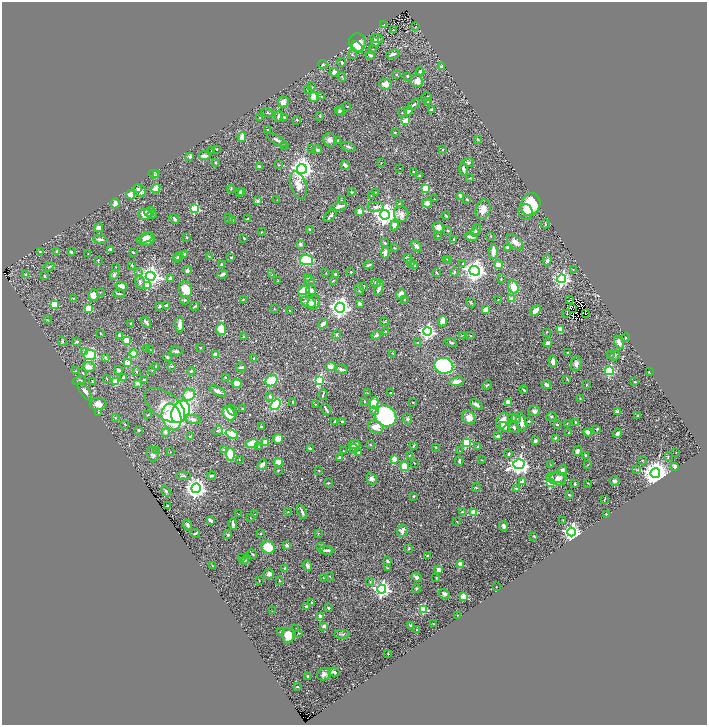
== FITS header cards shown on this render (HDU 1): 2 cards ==
NAXIS1  =                 1410
NAXIS2  =                 1445

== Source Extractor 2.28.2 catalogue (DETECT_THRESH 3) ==
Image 1410 x 1445 px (HDU 1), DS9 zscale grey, zoomed out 1/2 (1 PNG px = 2 x 2 image px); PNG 709 x 727 px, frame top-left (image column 2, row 1445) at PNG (2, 2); each listed source drawn as its Kron ellipse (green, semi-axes under 4 px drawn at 4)
Background 0.616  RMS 0.022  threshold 0.0656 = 3 sigma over >= 5 px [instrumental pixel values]
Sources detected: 541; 21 cannot appear on this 1/2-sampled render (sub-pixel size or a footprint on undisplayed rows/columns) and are neither listed nor drawn; of the other 520, the 500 brightest by FLUX_AUTO listed and drawn (20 fainter detections omitted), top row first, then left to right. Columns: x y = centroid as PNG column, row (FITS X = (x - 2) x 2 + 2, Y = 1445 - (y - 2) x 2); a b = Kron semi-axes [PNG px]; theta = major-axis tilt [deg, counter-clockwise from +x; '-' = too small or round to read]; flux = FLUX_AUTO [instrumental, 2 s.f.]
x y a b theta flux
383 25 2 2 - 36
415 27 2 1 - 1.9
393 30 3 3 - 1.8
377 39 7 4 -16 12
357 42 9 8 - 65
375 42 5 4 - 9
358 47 7 4 -47 18
372 49 3 2 - 2.4
393 54 7 2 16 10
352 55 3 2 - 2.4
370 55 4 3 - 11
342 62 4 3 - 7
323 64 4 3 - 4.8
441 66 4 3 - 7.5
420 71 4 3 - 5.9
334 72 4 4 - 19
396 75 3 3 - 3.1
407 76 3 3 - 4
342 77 4 2 - 2.9
417 81 6 6 - 25
385 84 6 5 - 27
312 87 2 2 - 2.2
308 90 2 2 - 3
313 97 5 4 - 46
321 97 3 3 - 3.1
426 97 5 2 - 3.1
283 102 6 5 - 30
427 102 2 2 - 1.7
413 105 7 3 36 8.9
347 106 2 1 - 2.2
339 110 4 3 - 4.5
432 110 4 3 - 9.5
341 111 5 4 - 7.9
408 111 4 3 - 17
267 113 6 2 -22 3.9
402 113 3 2 - 2.1
278 116 5 3 - 7.5
320 116 3 3 - 3.3
284 117 4 3 - 3.5
260 118 3 2 - 2
297 120 3 3 - 3
406 121 3 3 - 39
268 130 2 2 - 8.2
395 132 3 2 - 3
242 137 5 3 - 56
478 139 3 3 - 4.2
277 140 11 3 -30 9.8
330 140 7 6 - 16
337 140 3 3 - 3.7
284 145 3 2 - 2
348 147 8 3 -21 6.2
217 149 3 2 - 2.1
311 149 3 2 - 2.2
443 149 2 2 - 3.3
317 150 4 3 - 11
212 151 2 2 - 1.8
190 156 2 2 - 32
204 156 6 3 -1 21
215 162 3 2 - 5.5
468 162 6 4 -9 6.8
381 163 2 2 - 2.1
279 165 3 2 - 2.6
345 165 4 2 - 23
259 167 2 2 - 19
399 168 2 1 - 1.6
302 169 5 5 - 3300
463 169 6 3 -78 12
413 172 3 3 - 4.4
154 174 5 3 - 5
157 175 3 3 - 15
419 176 3 3 - 4
470 178 3 2 - 2.6
298 185 14 8 -71 59
156 188 5 3 - 50
425 188 3 3 - 200
138 189 2 2 - 16
231 189 4 2 - 2.8
140 191 7 5 -45 25
242 191 4 2 - 4.8
240 192 4 3 - 10
351 192 2 2 - 4.6
376 192 3 2 - 1.7
130 195 5 4 - 29
371 196 3 2 - 3.7
461 196 4 2 - 18
434 199 2 1 - 2.5
467 199 3 3 - 3.2
277 200 3 2 - 1.7
341 200 2 2 - 1.6
258 201 2 2 - 43
115 203 5 3 - 19
427 203 5 3 - 16
399 204 3 2 - 2.8
531 204 11 9 72 180
339 206 8 3 14 21
376 207 8 4 3 15
195 209 3 3 - 270
483 209 10 7 75 27
149 212 5 4 - 13
360 212 4 4 - 26
525 212 8 7 - 22
145 214 7 5 -4 59
401 214 8 7 - 22
152 215 4 4 - 7.4
385 215 5 5 - 3100
330 216 8 3 44 8.6
446 216 4 2 - 3.9
229 218 5 3 - 4.7
174 219 5 3 - 7.6
247 219 3 2 - 3
233 220 4 3 - 5.3
545 224 4 3 - 3.9
394 225 5 3 - 30
438 227 6 5 - 23
98 228 4 4 - 17
310 229 3 2 - 3.8
476 229 6 4 55 9.3
448 231 3 2 - 3.8
261 232 2 2 - 3.1
475 232 5 3 - 4.9
438 236 2 1 - 2.4
491 236 3 2 - 2.4
186 237 3 2 - 3.4
471 237 7 3 -10 18
145 238 9 4 23 23
244 238 3 2 - 3.7
100 239 7 3 -3 8.4
147 240 8 5 31 24
454 240 3 2 - 10
515 242 10 5 -42 21
385 243 3 2 - 4.5
300 244 2 2 - 33
416 246 6 3 -46 14
508 247 3 3 - 9.4
395 248 3 2 - 3.2
111 249 3 2 - 9.5
57 251 4 3 - 4.6
493 251 7 3 88 30
40 252 3 3 - 3.4
71 252 3 2 - 4.7
133 252 3 2 - 3.3
385 252 6 3 83 25
88 254 3 2 - 1.6
184 254 2 2 - 21
179 256 5 4 - 10
209 256 3 2 - 2.1
231 257 2 2 - 3.4
408 258 4 3 - 7.6
177 259 4 3 - 6.4
447 259 3 2 - 2.2
98 260 3 2 - 3.7
306 260 6 5 - 200
449 260 3 3 - 2.9
547 260 5 4 - 10
411 263 3 2 - 2.2
462 264 3 2 - 4.1
132 265 4 2 - 3.7
221 265 2 2 - 12
369 265 5 2 - 7.1
415 265 3 3 - 7
498 265 4 4 - 33
49 267 6 2 29 3
116 267 2 1 - 1.5
187 270 4 4 - 9.5
573 270 3 2 - 1.7
475 271 5 4 - 2400
138 272 3 2 - 3.1
351 272 2 2 - 5.6
436 272 3 2 - 2.9
454 272 4 3 - 4.5
326 273 2 2 - 1.7
223 274 5 3 - 14
335 274 3 2 - 4.9
25 275 3 3 - 5
44 275 4 2 - 3.1
114 275 5 3 - 7.9
271 275 4 2 - 2.7
150 276 5 4 - 2300
307 277 4 3 - 4.6
170 278 3 3 - 23
501 279 2 2 - 2.3
562 279 4 4 - 940
333 280 3 2 - 2.6
277 281 3 2 - 1.7
310 281 5 2 - 3.2
140 282 7 4 -82 12
376 283 5 3 - 8
122 286 6 4 -17 13
147 286 3 3 - 86
364 286 2 2 - 13
513 287 6 5 - 51
379 288 8 3 70 26
359 289 6 3 -81 9.2
185 290 8 6 -79 100
304 290 6 4 30 81
311 290 5 4 - 13
100 292 2 2 - 1.8
119 293 6 2 -8 6.2
401 294 6 4 74 21
93 295 6 5 - 32
74 298 4 2 - 2.7
243 299 4 2 - 3.6
404 299 3 3 - 2.7
498 299 2 2 - 3.3
512 299 4 3 - 22
185 300 5 2 - 3.6
569 300 2 1 - 10
308 302 8 5 -20 26
313 302 7 6 - 30
471 303 5 2 - 3.3
54 304 3 3 - 150
359 304 3 3 - 17
166 305 4 3 - 5.3
160 306 2 2 - 23
195 306 4 2 - 3.3
340 308 5 4 - 2200
573 308 2 1 - 2.5
89 309 4 3 - 82
274 309 3 2 - 2.6
486 309 4 3 - 36
289 310 2 2 - 2
536 310 6 3 40 36
567 314 3 1 - 1.7
585 314 2 1 - 3.4
47 320 3 2 - 1.8
442 321 5 3 - 39
146 322 6 2 -51 10
384 322 4 3 - 3.3
131 323 2 2 - 3.5
180 324 8 3 -88 24
323 324 5 3 - 18
221 329 6 5 - 61
560 329 2 2 - 84
386 331 3 2 - 2.6
427 331 4 4 - 1100
546 332 2 2 - 3.1
100 333 2 2 - 2.5
120 335 3 3 - 17
337 335 4 3 - 4.6
376 335 5 3 - 8.3
462 335 3 2 - 2
470 335 3 2 - 2.5
244 337 2 2 - 23
626 337 4 2 - 2.4
126 340 3 3 - 51
62 341 5 3 - 4
77 342 2 2 - 19
451 342 6 2 -29 5.3
619 342 7 4 -62 30
418 343 2 2 - 4.1
548 343 4 3 - 17
146 348 3 3 - 2.3
200 348 2 2 - 3.2
150 350 3 2 - 2.6
176 351 6 3 0 8.4
84 352 3 3 - 17
567 352 2 2 - 1.9
393 353 3 1 - 1.9
134 354 4 4 - 55
215 354 4 3 - 11
90 355 6 5 - 310
611 355 4 3 - 3.5
615 355 5 4 - 12
105 357 3 3 - 4.5
167 357 4 3 - 5
254 358 2 2 - 11
553 361 6 4 -87 19
127 363 3 2 - 84
576 364 7 5 82 13
155 366 2 2 - 1.9
171 366 3 2 - 5.2
330 366 5 4 - 17
444 366 9 7 -13 350
89 367 6 5 - 28
241 367 5 2 - 7
341 369 6 3 -15 10
119 370 4 3 - 6.4
152 370 3 2 - 2
76 371 3 3 - 2.8
191 371 4 3 - 5
609 371 4 4 - 230
137 372 4 2 - 3.5
649 372 3 2 - 2.2
83 373 3 2 - 5.1
123 377 3 3 - 4.5
225 377 3 2 - 2.4
107 379 3 2 - 2
567 379 3 2 - 2
144 380 3 3 - 6.5
320 380 4 3 - 270
79 381 7 3 16 6.6
92 381 3 2 - 2.5
271 381 6 5 - 100
116 382 3 3 - 56
457 382 7 3 10 22
635 382 3 2 - 2.4
137 383 2 2 - 32
236 383 5 4 - 32
487 385 5 2 - 3.5
546 385 5 3 - 11
586 385 3 2 - 3.2
524 390 4 2 - 4.6
85 391 10 4 -57 15
217 391 9 3 -26 14
367 393 3 2 - 1.8
391 393 3 2 - 2.8
323 394 5 2 - 4.6
189 395 6 5 - 51
270 396 2 2 - 20
580 398 3 2 - 1.8
364 401 3 3 - 5
293 402 2 2 - 6.1
413 402 2 2 - 2.5
374 403 6 4 81 160
508 403 4 3 - 45
98 404 8 6 1 30
276 404 6 4 47 310
315 404 2 2 - 3.6
476 404 7 3 -30 13
165 405 23 12 -37 76
242 409 3 2 - 3.2
326 409 6 2 -62 8.7
232 410 6 3 -55 9.1
374 411 4 3 - 6.6
534 411 6 5 - 13
180 412 12 8 62 610
618 412 2 2 - 46
98 413 3 2 - 2.3
229 413 7 6 - 98
148 415 3 2 - 2.8
386 416 11 10 - 600
551 416 5 3 - 4.1
637 416 3 2 - 2.7
171 417 13 9 -74 210
115 418 3 3 - 3.1
469 418 7 6 - 29
512 418 4 3 - 4.4
516 418 5 4 - 7.3
193 419 8 4 -9 15
407 419 5 4 - 6.9
502 421 8 6 62 40
529 421 2 2 - 12
335 422 3 2 - 12
343 422 4 2 - 4.9
521 422 9 5 -78 32
576 422 4 3 - 3.3
125 424 3 2 - 2.6
557 424 3 2 - 5.9
567 424 2 2 - 1.7
261 427 2 2 - 4.4
376 427 8 6 -21 47
505 427 5 4 - 9.6
514 427 5 3 - 6.9
597 429 3 2 - 3.7
138 430 2 2 - 6.2
218 430 5 3 - 5.7
165 432 4 3 - 12
569 432 4 3 - 3.2
588 432 4 3 - 22
617 433 5 3 - 12
232 434 6 3 -20 190
498 436 4 3 - 11
190 437 4 2 - 5
555 438 3 2 - 6.5
278 439 5 5 - 30
535 441 3 3 - 14
265 443 4 3 - 45
466 443 3 3 - 220
252 444 6 4 12 110
355 445 6 3 7 15
370 445 3 3 - 2.4
259 446 3 3 - 3.3
413 446 4 2 - 3
435 447 3 2 - 3.3
478 447 3 3 - 3.1
310 448 2 2 - 13
354 448 4 3 - 9.8
223 449 4 3 - 6.4
157 450 4 3 - 8
343 451 2 2 - 2.9
460 451 2 2 - 1.5
578 451 5 3 - 8.2
170 452 2 1 - 1.5
358 452 3 2 - 2.6
676 453 2 1 - 1.7
153 454 7 6 - 16
509 454 4 2 - 4.3
230 455 6 3 -88 190
409 455 2 2 - 3.2
586 456 4 2 - 7.3
668 456 3 2 - 2.3
340 457 4 3 - 11
394 459 2 2 - 62
239 460 2 2 - 2.7
482 460 2 2 - 1.9
642 460 2 2 - 2.5
459 461 5 2 - 7.6
278 462 5 4 - 36
414 463 3 2 - 2.3
519 464 5 5 - 1800
262 465 6 4 51 14
551 465 4 2 - 2.2
587 465 3 2 - 2.3
404 466 5 3 - 110
675 466 3 3 - 19
278 470 3 2 - 2.9
319 470 3 2 - 2.8
562 470 5 4 - 13
636 470 3 3 - 3.1
655 473 5 5 - 5500
184 476 7 3 -6 6.1
212 476 4 3 - 4.6
558 478 8 5 1 17
372 479 6 4 -62 10
556 479 10 6 -15 20
614 481 5 4 - 8.8
522 482 2 2 - 39
550 482 3 3 - 300
328 483 4 2 - 3.5
588 483 3 2 - 1.9
575 484 3 3 - 5.8
196 488 5 5 - 2400
476 488 4 3 - 3.3
516 488 4 3 - 4.6
166 491 6 3 -54 6.9
569 495 4 2 - 2.7
413 496 3 2 - 5.2
604 499 4 1 - 3.2
167 506 2 2 - 2.8
288 512 2 2 - 1.6
302 512 8 2 -68 11
462 512 4 3 - 5.8
473 512 3 3 - 62
239 514 3 2 - 2.2
255 514 3 2 - 2.1
607 514 2 2 - 2.6
250 518 3 1 - 1.6
210 520 4 2 - 10
563 520 3 3 - 3
457 521 2 2 - 1.5
233 524 6 2 -81 10
188 525 5 3 - 8
503 526 5 4 - 9.1
402 531 6 5 - 23
571 532 4 4 - 1400
195 533 5 2 - 5.6
318 533 3 2 - 2.2
261 534 3 2 - 3.2
228 535 2 2 - 17
534 536 3 2 - 3.6
286 545 2 2 - 37
268 547 7 6 - 140
321 547 3 2 - 2.9
409 548 3 3 - 5.4
326 550 7 2 -2 11
252 554 5 3 - 3.8
428 556 3 3 - 5.3
241 558 3 3 - 2.9
245 560 4 3 - 5.2
387 561 3 3 - 8.3
461 564 3 2 - 96
307 565 6 3 -68 10
212 566 2 2 - 2.5
387 568 2 2 - 2.3
285 569 3 2 - 12
439 570 4 4 - 16
269 574 5 4 - 14
324 577 2 2 - 3.1
330 577 4 2 - 2.3
417 577 5 3 - 11
436 578 4 3 - 2.6
259 580 2 2 - 2
279 581 3 2 - 2.1
370 582 3 2 - 2.4
496 587 2 1 - 1.9
416 588 4 3 - 4.8
382 589 4 4 - 1300
444 594 5 4 - 10
463 596 2 2 - 80
312 602 3 2 - 3.1
307 606 4 3 - 5.2
328 608 2 2 - 7.5
424 609 3 3 - 220
272 611 2 2 - 1.5
457 615 2 1 - 2.2
320 616 4 3 - 14
433 624 3 2 - 2
324 626 3 2 - 20
410 626 3 2 - 3.4
296 629 3 2 - 1.6
417 630 2 2 - 2.9
280 632 3 3 - 4.1
299 633 2 2 - 2.8
342 634 8 3 1 8
288 635 7 6 - 64
388 654 2 1 - 2.2
334 672 6 3 -13 12
324 674 7 6 - 17
308 676 4 3 - 5.4
298 686 2 2 - 3
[20 fainter detections neither listed nor drawn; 21 sub-pixel or undisplayed-footprint detections neither listed nor drawn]